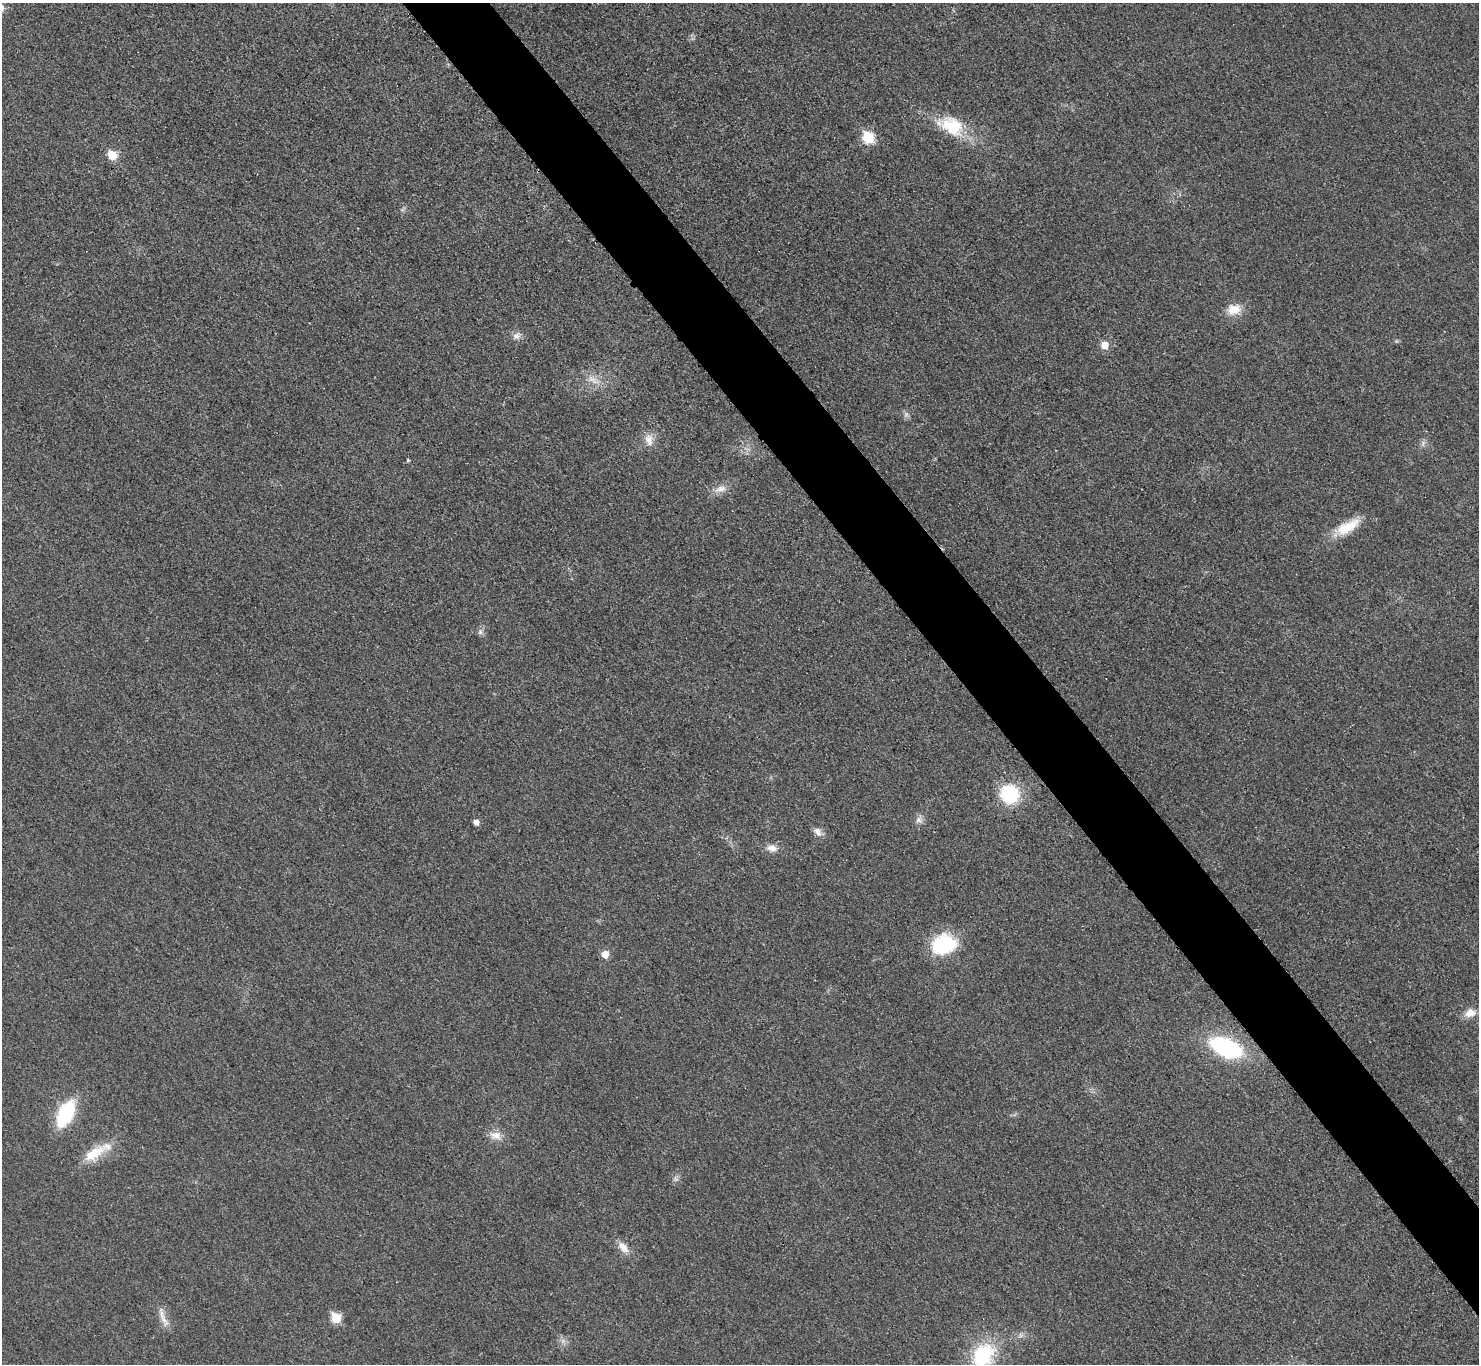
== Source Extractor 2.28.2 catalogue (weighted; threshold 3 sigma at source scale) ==
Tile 6 of 4 x 4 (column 2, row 2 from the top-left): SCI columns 1500-2976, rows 2903-4264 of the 5953 x 5949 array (HDU 1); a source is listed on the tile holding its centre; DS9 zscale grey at full resolution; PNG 1481 x 1366 px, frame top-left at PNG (2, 3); no overlay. Shown black and unused: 5% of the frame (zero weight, under 3 of 4 exposures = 2% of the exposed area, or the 3 px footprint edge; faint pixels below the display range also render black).
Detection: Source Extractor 2.28.2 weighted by HDU 2 'WHT'; one run over the whole footprint, this tile lists its part. Background 0.0329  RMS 0.0064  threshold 0.0287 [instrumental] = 3 sigma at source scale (4.5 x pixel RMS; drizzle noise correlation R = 1.50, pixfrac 1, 0.05/0.05 arcsec/px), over >= 5 px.
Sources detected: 33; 1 too faint to see at this stretch — not listed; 1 inside a brighter listed object's ellipse — not listed separately; the other 31 listed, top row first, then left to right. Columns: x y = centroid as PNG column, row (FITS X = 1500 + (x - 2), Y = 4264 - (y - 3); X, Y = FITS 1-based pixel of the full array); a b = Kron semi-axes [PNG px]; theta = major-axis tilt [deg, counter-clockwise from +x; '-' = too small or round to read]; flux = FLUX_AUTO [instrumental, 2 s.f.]
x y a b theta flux
951 126 40 23 -26 32
868 137 7 6 - 48
112 155 6 6 - 21
1234 309 20 14 12 10
516 336 11 9 41 3.9
1105 345 7 6 - 9.7
593 380 21 9 -34 7.3
906 414 9 7 75 2.1
649 440 18 11 -80 6.5
1423 443 9 5 67 2.1
408 460 4 4 - 0.88
720 489 18 10 24 6.1
1347 527 38 13 30 18
480 632 8 7 - 2.2
1009 794 14 14 - 55
919 819 12 9 50 3.6
476 822 5 5 - 3.9
818 832 13 8 -38 4.3
772 848 13 9 -9 5.6
944 944 29 23 17 38
605 954 6 6 - 8.8
1470 1013 15 10 14 7.1
1226 1047 29 16 -24 86
66 1114 23 12 64 56
496 1135 17 12 -2 6.8
94 1154 35 15 35 18
676 1179 7 6 - 1.8
623 1247 20 10 -48 6.6
162 1315 23 7 -77 6.3
336 1318 6 6 - 27
983 1355 30 22 54 49
Isophote crosses this tile's border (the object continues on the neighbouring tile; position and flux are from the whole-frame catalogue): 1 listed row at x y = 983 1355